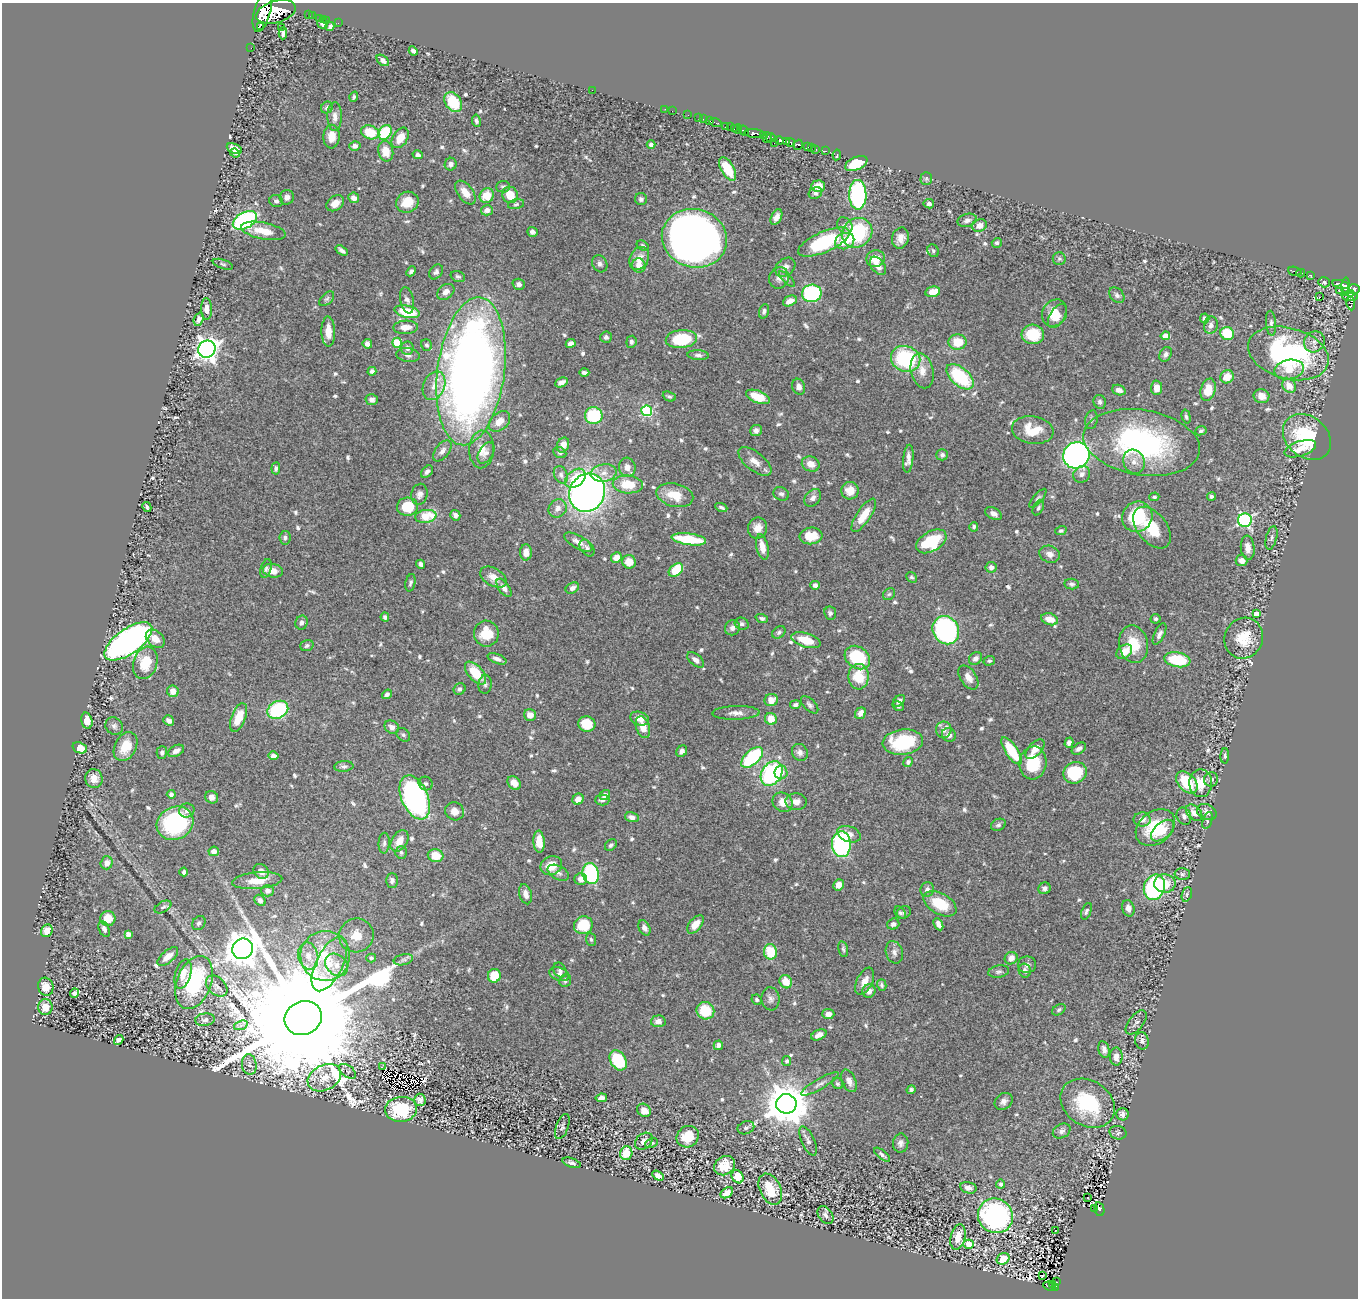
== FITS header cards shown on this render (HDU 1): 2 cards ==
NAXIS1  =                 1356
NAXIS2  =                 1296

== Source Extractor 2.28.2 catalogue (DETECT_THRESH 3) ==
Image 1356 x 1296 px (HDU 1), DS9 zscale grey, 1 PNG px = 1 image px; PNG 1360 x 1300 px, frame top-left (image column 1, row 1296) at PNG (2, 3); each listed source drawn as its Kron ellipse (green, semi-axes under 4 px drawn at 4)
Background 0.85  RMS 0.016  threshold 0.0489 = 3 sigma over >= 5 px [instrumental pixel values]
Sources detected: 692; of the 692, the 500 brightest by FLUX_AUTO listed and drawn (192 fainter detections omitted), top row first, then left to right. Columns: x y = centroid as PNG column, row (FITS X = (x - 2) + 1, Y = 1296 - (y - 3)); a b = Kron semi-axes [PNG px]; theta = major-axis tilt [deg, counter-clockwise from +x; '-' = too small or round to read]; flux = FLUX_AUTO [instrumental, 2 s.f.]
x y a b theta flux
262 12 21 8 74 1500
276 12 20 11 16 2100
308 15 2 2 - 14
312 16 2 2 - 12
319 18 2 2 - 21
323 19 2 2 - 24
327 20 3 2 - 4.5
322 23 5 5 - 4.4
338 23 2 2 - 12
260 26 2 2 - 11000
330 26 5 4 - 4.3
281 27 2 2 - 550
283 33 6 4 90 4
251 48 2 2 - 3.9
413 51 5 3 - 3.1
383 60 7 4 -39 5.3
592 90 2 2 - 18
354 97 5 4 - 2.3
453 102 11 7 -55 39
327 107 6 5 - 2.9
665 109 2 2 - 6.3
672 111 2 2 - 6.7
688 115 2 2 - 6.1
335 117 14 7 -89 7
698 118 3 2 - 52
703 119 2 2 - 43
476 121 6 4 -80 2.5
710 121 4 2 - 10
715 123 6 3 -17 37
726 127 3 3 - 37
731 127 4 3 - 10
734 128 4 2 - 17
738 129 5 3 - 54
744 131 5 4 - 21
370 132 9 6 -18 31
385 132 8 6 58 55
754 133 9 4 -3 190
763 136 4 3 - 130
332 137 12 8 88 13
767 137 5 3 - 96
400 138 11 7 58 16
771 138 5 3 - 98
779 140 4 4 - 220
787 141 3 2 - 56
790 142 5 3 - 190
775 143 3 2 - 4.2
651 145 4 4 - 3.5
798 145 5 4 - 130
355 146 5 5 - 5.7
807 147 3 3 - 64
811 147 4 3 - 3.4
234 149 8 4 -24 6.8
816 149 4 3 - 15
386 151 10 7 -78 16
825 151 3 2 - 8.7
235 153 5 3 - 3
418 155 5 4 - 3.2
837 155 5 3 - 4.3
856 163 12 6 24 38
451 164 6 6 - 3.7
727 169 13 6 -60 28
926 178 6 5 - 2.3
818 186 7 5 2 13
503 187 7 6 - 2.5
465 192 14 7 -53 12
815 193 7 5 24 2.9
510 195 8 7 - 20
858 195 15 8 -89 190
487 196 8 7 - 20
287 197 7 7 - 5.6
354 198 5 5 - 8.1
641 199 6 6 - 3.2
276 201 7 6 - 3
407 202 11 10 - 21
335 203 10 7 35 10
516 204 8 4 14 2.3
929 204 5 4 - 3.9
487 210 6 5 - 5.6
776 217 8 5 63 6.7
245 220 13 8 28 230
967 220 10 6 15 5.1
845 225 9 7 -53 3.4
979 225 7 6 - 8.1
263 231 22 8 -11 21
532 232 5 5 - 3.9
857 233 16 14 43 85
694 238 33 29 -16 1200
900 238 11 8 74 9.6
845 241 10 8 25 22
824 242 28 10 23 85
997 243 5 4 - 2.4
643 246 7 4 -33 2.6
342 250 7 3 -35 3.5
933 251 6 5 - 2.2
639 259 12 9 63 13
875 259 9 8 - 16
1059 259 6 6 - 2.5
223 264 10 4 -18 2.5
600 264 9 7 -63 3.8
639 265 7 7 - 8
878 266 10 6 -53 7.6
785 267 11 8 40 7.5
411 271 5 4 - 2.9
1295 271 7 3 -19 38
436 272 8 6 54 3.6
1301 273 4 2 - 38
1310 275 4 2 - 33
458 276 7 5 -19 2.4
779 278 11 10 - 6.7
787 279 10 4 -45 2.6
1324 282 6 5 - 2.3
519 284 6 5 - 4.8
1341 284 8 3 -13 130
1346 287 9 4 86 140
1340 289 3 2 - 5.6
1354 289 6 5 - 250
446 292 9 7 37 7.6
933 292 7 5 13 15
812 293 10 8 11 120
1350 293 4 3 - 110
1117 295 9 6 -46 3.3
1350 296 8 5 -4 200
1320 297 3 2 - 1500
327 299 9 5 44 2.5
407 300 13 6 -78 5.2
790 301 7 5 24 9.3
1351 304 7 4 -83 45
206 309 11 5 -89 6.6
764 311 7 5 73 3.1
407 312 13 6 -12 41
1054 313 14 12 56 17
1057 316 13 7 59 9.1
1205 318 5 4 - 4.5
199 319 7 4 69 4.8
1271 323 12 5 -86 3.8
1211 325 8 7 - 5
406 327 12 6 2 11
328 332 15 7 -88 15
1227 333 7 6 - 35
1033 334 11 9 -3 41
1165 336 4 4 - 16
606 337 6 6 - 3
681 339 15 9 5 69
631 342 6 5 - 3.1
957 342 9 7 4 26
1314 342 11 10 - 7.6
397 343 5 5 - 43
571 343 5 4 - 5.5
367 344 5 4 - 4.4
427 345 6 5 - 2.3
407 348 6 6 - 4.5
207 349 9 8 - 790
1288 353 41 25 -16 210
1166 354 8 5 62 3.7
408 355 12 7 -9 4.7
698 355 11 5 -3 3.5
906 359 15 12 -20 97
1289 370 15 10 10 15
372 371 4 4 - 4.2
471 371 74 33 82 1100
922 371 18 11 -76 14
584 372 5 3 - 3
960 377 16 9 -42 82
1227 377 7 6 - 15
561 382 7 4 24 5.4
434 386 15 10 66 12
1289 386 7 6 - 13
799 387 8 6 -71 5.8
1156 388 7 5 87 11
1119 390 7 5 -19 5.8
1208 390 11 7 73 21
669 396 7 4 -24 2.3
1261 396 8 7 - 9.3
758 397 12 6 -21 31
372 400 6 5 - 4
1100 402 7 6 - 3.1
647 411 5 5 - 110
594 416 8 8 - 65
1186 417 7 4 -74 2.3
1091 420 9 6 79 3.2
499 421 12 8 41 13
756 430 6 5 - 4.6
1033 430 21 13 -9 30
1201 431 6 4 25 2.4
1307 437 26 20 -40 78
1142 443 59 32 -9 230
563 445 8 6 66 9.9
481 449 19 12 86 14
1300 449 16 7 18 13
442 451 12 7 52 5.8
486 453 11 7 59 4.5
560 453 7 5 -25 2.6
942 455 5 5 - 3.4
1076 455 13 13 - 460
908 459 14 5 85 6.8
755 461 20 9 -38 12
1134 462 12 10 -63 9.8
811 464 9 7 -19 10
627 467 9 8 - 8.5
276 468 6 4 85 2.6
427 472 7 5 47 3.4
604 473 13 8 10 9.6
1082 474 9 8 - 5.1
561 475 9 6 -65 3.9
575 478 11 8 39 27
628 484 15 9 -4 31
850 491 9 8 - 12
587 493 19 17 62 740
419 494 10 8 76 5.3
781 494 8 6 -24 3.2
675 495 19 11 -13 24
1212 496 4 3 - 2.8
1154 497 5 4 - 2.2
813 498 10 7 49 4.6
1038 498 12 4 49 2.9
147 507 5 3 - 2.3
407 507 10 9 - 30
721 507 6 3 -24 2.3
558 508 9 8 - 7.5
1038 508 8 5 63 2.5
994 514 9 5 -27 5.1
455 515 5 5 - 3.5
864 515 19 7 56 22
426 516 11 6 8 35
1137 517 16 14 42 61
1245 520 7 6 - 200
974 527 5 4 - 2.7
758 528 10 9 - 11
1152 528 24 14 -52 37
1061 531 5 4 - 2.3
811 536 11 8 7 20
285 538 7 5 81 3.2
1271 538 12 5 76 3
689 539 17 6 -8 55
931 541 16 10 31 60
578 542 16 6 -29 8.3
762 547 13 6 -78 12
587 548 9 6 -53 4.1
1248 548 12 7 -83 7.4
526 552 8 6 88 10
1050 554 10 8 -21 6.8
616 558 5 5 - 11
1241 561 6 5 - 7.6
629 562 7 6 - 16
421 564 5 4 - 4
991 567 5 5 - 5.4
266 568 10 5 76 2.9
676 570 8 5 41 40
273 571 10 7 -10 12
493 577 14 9 -31 11
911 577 6 5 - 2.4
410 583 9 5 78 2.6
1072 584 7 5 -8 2.7
815 585 4 4 - 3.7
504 588 10 5 -54 6.2
572 588 7 5 28 4.6
889 594 6 5 - 2.2
830 613 7 6 - 2.8
1256 614 4 4 - 12
385 617 4 4 - 3
762 618 6 4 -21 2.7
1050 619 8 6 -18 11
1156 619 5 5 - 2.2
301 623 7 6 - 4.5
742 624 7 6 - 2.8
732 628 8 7 - 5
946 630 14 12 -59 210
779 632 7 5 39 3
486 634 13 12 - 28
1159 634 12 5 64 4.2
1244 638 21 19 65 31
155 639 10 7 -42 11
806 640 15 7 -17 24
128 641 28 12 36 590
1134 644 19 14 -79 31
307 646 7 5 20 3.2
1124 652 9 6 38 12
857 657 13 10 -36 62
975 658 7 6 - 5.4
497 659 10 5 -21 4.5
696 660 10 5 -40 5.4
1177 660 13 7 -9 57
989 661 6 5 - 2.4
145 663 16 12 72 32
476 673 14 7 -49 33
859 677 13 10 88 32
968 678 13 8 -56 8.4
485 684 9 6 84 3.2
460 689 6 5 - 3.2
173 691 6 5 - 11
387 694 5 4 - 3.6
771 700 7 6 - 12
899 701 7 5 41 3.8
795 705 5 4 - 3.3
810 705 11 5 -45 3.3
898 706 6 4 -30 2.2
278 710 11 8 30 88
736 713 23 7 1 8.7
860 713 6 5 - 7.1
530 715 6 6 - 8.3
238 718 15 7 69 25
640 718 9 6 -20 11
771 719 6 6 - 15
169 720 6 4 -37 4.9
87 721 8 5 -76 9.4
587 724 9 7 -11 26
114 726 9 8 - 4
392 727 7 6 - 6.4
643 727 11 7 -72 13
944 730 8 8 - 5.5
403 735 7 5 -45 2.6
949 735 7 6 - 4.9
903 742 20 12 6 71
1069 743 5 4 - 4.4
125 747 15 10 61 25
80 748 7 5 -20 19
1035 749 12 6 46 11
1079 749 8 5 35 4.5
176 751 8 5 29 5.4
682 751 6 5 - 4.9
1011 751 16 6 -56 42
162 752 6 5 - 2.8
800 752 9 7 -59 5.8
273 756 5 4 - 5.3
1225 756 7 4 89 2.3
752 757 13 7 43 93
908 762 5 4 - 2.9
1033 763 16 13 85 39
344 766 9 5 5 2.9
781 772 7 6 - 9.8
1075 773 12 10 24 62
772 774 13 10 56 140
94 778 9 8 - 10
1211 779 7 7 - 4.5
1187 782 13 8 -47 47
426 783 7 6 - 2.6
514 783 8 5 -51 7.7
1201 783 14 11 -88 23
171 794 4 4 - 4.1
605 795 6 5 - 5.9
212 797 7 6 - 7.1
415 797 23 13 -67 300
578 799 6 5 - 8.7
602 800 7 5 0 3.4
783 802 10 9 - 14
796 802 10 8 -3 8.2
187 810 7 7 - 4.3
455 811 9 9 - 9.2
1207 812 10 7 -26 5.9
1194 813 10 6 -45 8.9
1184 816 9 7 -66 5.1
632 817 7 5 -14 5.9
1142 819 8 7 - 6.6
1208 820 9 4 72 2.3
175 823 19 16 27 120
998 825 8 5 25 2.9
1155 827 22 16 39 54
1162 831 13 8 42 14
849 834 12 7 -20 8.6
399 841 12 7 57 13
539 842 11 5 -85 14
384 843 10 5 86 3.4
841 844 13 9 -87 190
611 845 6 5 - 2.5
214 851 5 5 - 7.6
401 852 6 6 - 2.5
436 856 8 6 -15 22
107 863 6 6 - 8.1
551 866 11 9 25 21
261 871 8 7 - 7.9
184 872 4 3 - 2.3
558 873 11 7 -27 4.9
591 874 10 8 -77 120
1182 874 7 6 - 2.5
581 879 6 6 - 6.7
392 880 7 6 - 3
257 881 25 8 5 19
1165 883 10 9 - 17
838 885 6 5 - 9.5
1154 887 13 10 69 210
1044 888 6 5 - 4.5
927 890 7 6 - 4.3
268 891 6 5 - 5
525 894 10 6 -75 6.7
1187 894 7 5 71 2.4
260 900 6 5 - 4.4
940 904 18 10 -29 35
163 907 9 5 29 3.1
1128 908 8 6 -75 7.1
1086 911 9 4 68 2.5
904 912 7 6 - 2.3
900 913 7 5 -54 2.3
108 919 7 7 - 15
199 923 7 6 - 3.3
695 924 11 6 51 13
893 924 6 5 - 4.6
938 924 6 4 -64 5.2
583 925 9 8 - 44
644 928 8 5 -63 4.5
104 929 8 5 -66 3.9
47 931 6 5 - 12
128 934 4 4 - 7.6
356 935 17 17 - 20
591 939 6 5 - 2.5
243 949 10 10 - 2300
843 949 8 4 -78 2.3
770 952 8 6 -80 36
894 952 11 8 -73 5.1
308 956 14 10 -76 11
325 956 25 24 - 57
168 957 12 6 40 11
371 958 5 4 - 2.4
1011 958 6 6 - 8.4
403 960 10 5 13 3.2
329 964 30 13 64 33
336 965 13 10 -42 10
1027 965 9 8 - 5
560 970 8 6 -59 3
1025 970 7 6 - 4.6
999 972 10 6 11 3.2
183 974 15 8 74 12
559 974 10 6 -22 4.2
494 976 7 6 - 25
565 980 7 5 69 3
865 981 14 7 64 10
194 982 28 17 69 110
786 982 7 6 - 17
882 985 6 4 -76 2.5
217 986 12 8 -44 4.5
46 987 9 7 -73 14
869 991 7 6 - 5.8
74 993 5 4 - 3.7
770 999 11 9 -82 5.6
756 1000 5 4 - 2.2
45 1007 8 7 - 18
1059 1010 7 5 33 2.4
705 1011 9 8 - 36
828 1014 6 5 - 6.3
303 1018 19 16 25 84000
205 1020 10 6 7 2.9
658 1021 7 6 - 6.5
1136 1022 14 7 52 5.1
241 1025 7 4 19 2.8
819 1035 8 5 24 7.5
119 1040 5 4 - 3.7
1142 1041 9 7 -78 4.4
718 1045 5 4 - 5.1
1104 1049 8 5 -77 4.9
1116 1057 9 6 -89 6.3
618 1060 11 7 -58 61
787 1061 5 4 - 2.3
249 1065 10 7 -82 3.9
382 1067 3 2 - 17
348 1071 10 5 -37 2.8
324 1078 18 12 27 18
849 1081 12 6 -67 7.8
820 1084 21 5 30 6
838 1084 6 5 - 2.3
911 1090 5 4 - 2.3
601 1098 6 4 8 4.5
420 1100 6 6 - 5.2
1004 1101 9 7 36 5.6
1088 1103 29 22 -33 84
786 1104 10 10 - 3900
401 1109 16 12 5 55
644 1110 7 6 - 9.1
1122 1114 6 6 - 4.2
562 1127 13 6 69 3.4
746 1128 8 6 23 3
1062 1131 9 7 28 4.2
1118 1133 8 6 -15 3
688 1137 11 10 - 25
644 1141 10 7 40 7.3
808 1141 16 6 -66 4.4
652 1143 6 4 27 2.6
901 1143 9 7 83 4.9
626 1153 7 6 - 25
882 1155 10 4 -39 2.9
571 1163 9 4 -19 3.9
725 1166 11 9 34 20
658 1176 6 4 -32 6.1
737 1177 7 5 -57 25
1001 1184 4 4 - 2.8
968 1188 8 5 -14 4.9
770 1189 16 10 -65 37
727 1193 7 5 35 7.9
1088 1198 3 2 - 3.6
1095 1208 4 3 - 20
1099 1209 7 5 -79 71
825 1215 10 7 -55 4.4
995 1216 18 17 - 240
1055 1231 3 2 - 2.8
958 1237 13 7 76 20
969 1244 5 4 - 18
1003 1259 6 5 - 26
1043 1276 3 2 - 4.5
1056 1282 3 2 - 5.5
1052 1284 4 2 - 15
1049 1286 6 2 -24 17
1055 1287 4 3 - 53
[192 fainter detections neither listed nor drawn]